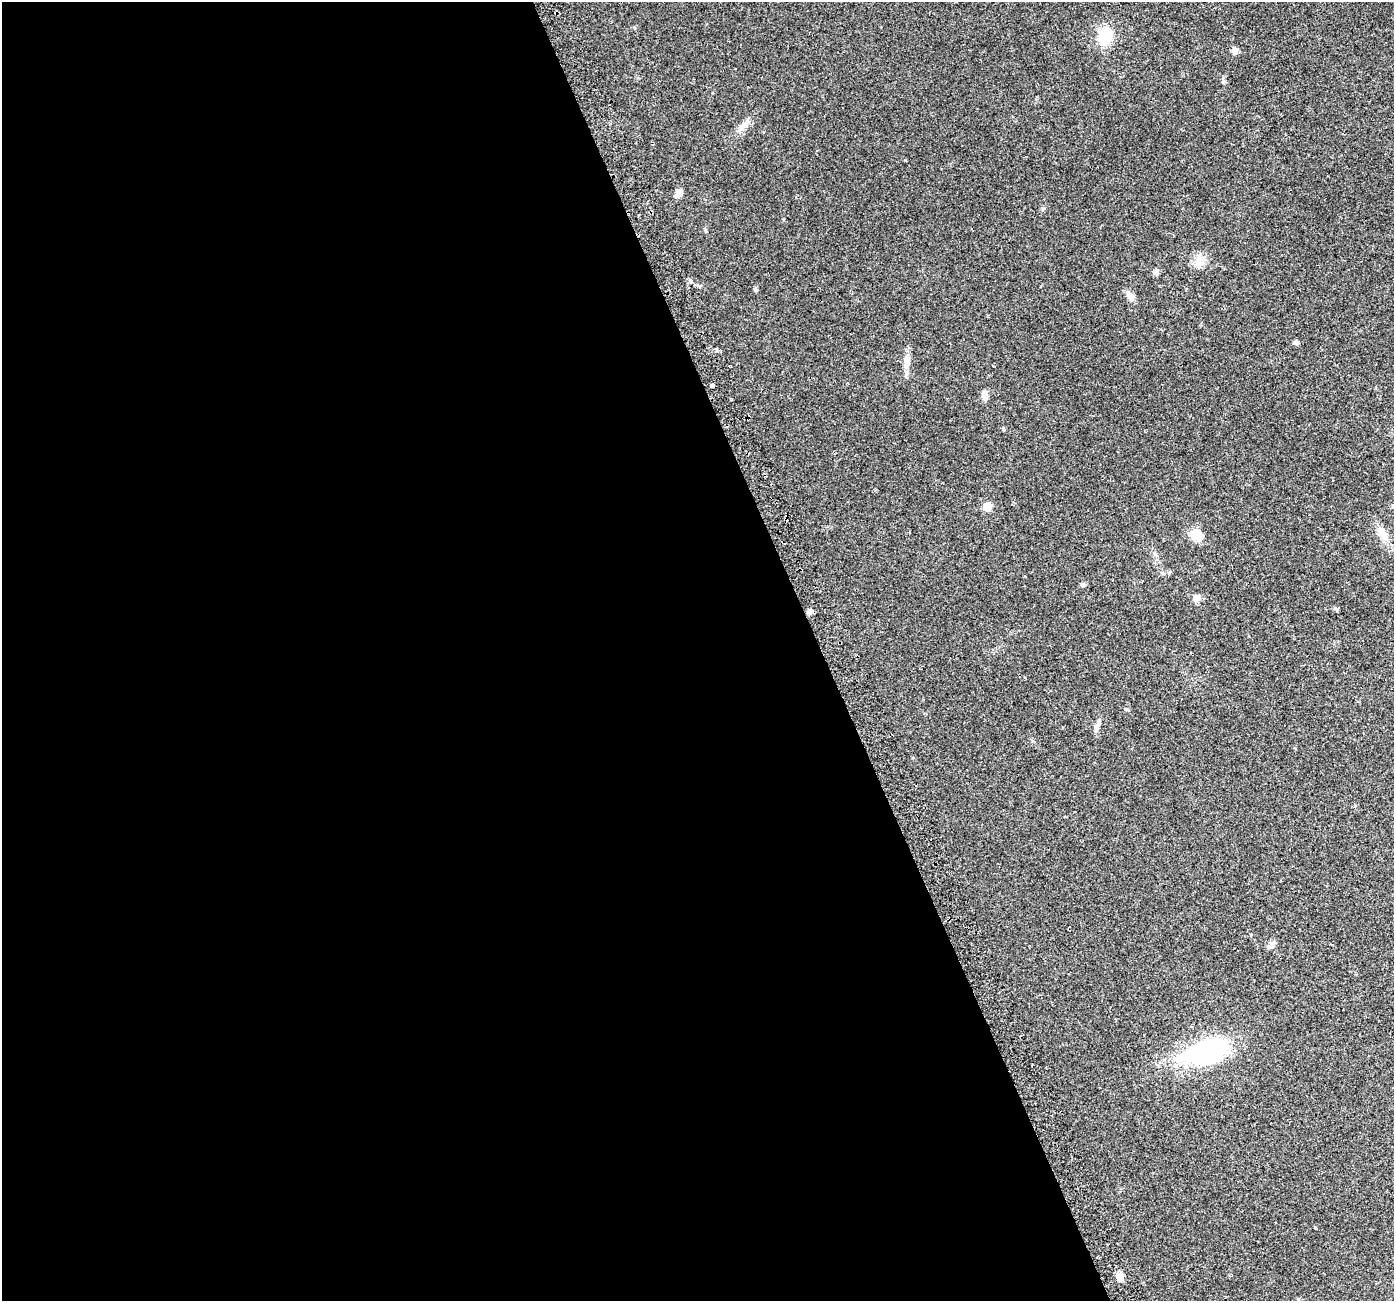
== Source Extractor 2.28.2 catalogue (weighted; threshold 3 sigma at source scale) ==
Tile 9 of 4 x 4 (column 1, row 3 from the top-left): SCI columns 30-1421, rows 1395-2693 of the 5630 x 5441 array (HDU 1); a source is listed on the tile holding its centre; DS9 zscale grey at full resolution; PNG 1396 x 1303 px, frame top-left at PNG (2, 2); no overlay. Shown black and unused: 59% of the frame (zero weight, under 2 of 3 exposures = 2% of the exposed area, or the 3 px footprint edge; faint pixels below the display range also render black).
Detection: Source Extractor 2.28.2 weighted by HDU 2 'WHT'; one run over the whole footprint, this tile lists its part. Background 0.059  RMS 0.0083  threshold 0.0372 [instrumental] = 3 sigma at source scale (4.5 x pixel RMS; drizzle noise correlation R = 1.50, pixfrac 1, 0.0396/0.0396 arcsec/px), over >= 5 px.
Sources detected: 23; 1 inside a brighter object's white glare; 1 cosmic-ray / hot-pixel residue — not listed; the other 21 listed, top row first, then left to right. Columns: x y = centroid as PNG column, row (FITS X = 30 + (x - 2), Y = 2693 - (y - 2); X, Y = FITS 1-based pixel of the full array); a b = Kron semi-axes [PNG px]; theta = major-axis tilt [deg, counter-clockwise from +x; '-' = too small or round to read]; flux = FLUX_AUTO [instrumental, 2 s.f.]
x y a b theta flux
1105 36 18 14 81 23
1234 51 8 7 - 3.2
743 126 27 5 46 5.7
679 193 9 6 65 7
1199 262 14 9 -51 6.7
1156 272 9 6 59 2.3
1130 296 12 8 -43 4.7
1295 343 7 5 1 2.1
907 363 20 7 81 6.3
713 385 4 3 - 3.4
984 395 10 6 -79 4.3
987 507 6 6 - 16
1382 534 24 9 -58 9
1196 535 15 11 -37 12
1196 598 9 8 - 4.1
809 612 6 6 - 1.9
1099 721 8 4 -82 1.7
1271 944 12 6 52 3.1
1207 1052 53 26 12 100
1315 1228 4 3 - 3.2
1120 1276 8 6 -74 7.6
Unlisted compact peaks at least as high as the median listed source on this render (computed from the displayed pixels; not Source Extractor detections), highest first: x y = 755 289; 1223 82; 1126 709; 1082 584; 1003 429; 1335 608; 705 230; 1043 208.